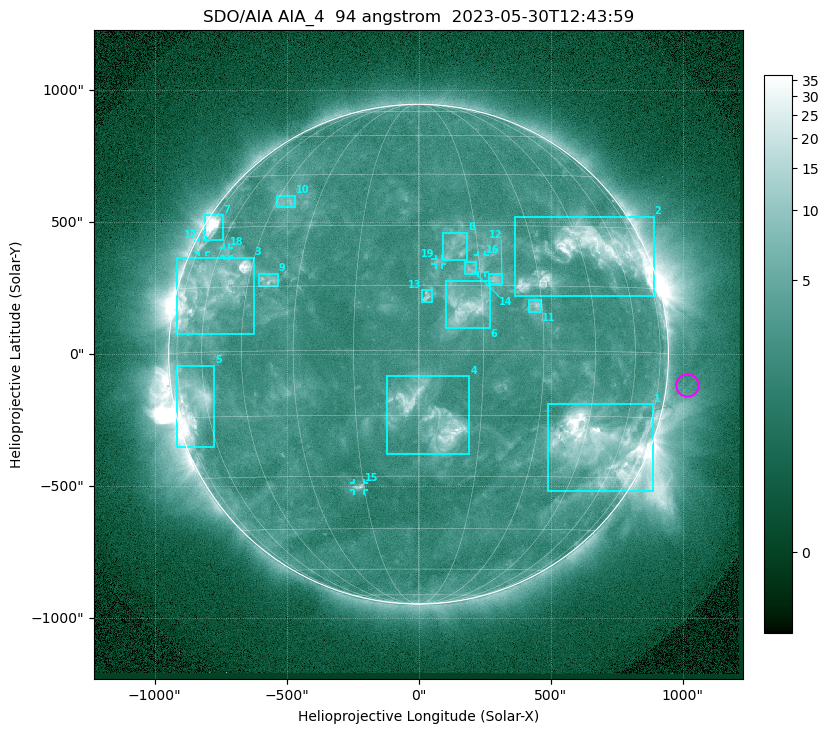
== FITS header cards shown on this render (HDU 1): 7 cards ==
TELESCOP= 'SDO/AIA '           / For AIA: SDO/AIA
INSTRUME= 'AIA_4   '           / For AIA: AIA_ATA1, AIA_ATA2, AIA_ATA3 or AIA_AT
WAVELNTH=                   94 / [angstrom] Wavelength
WAVEUNIT= 'angstrom'           / Wavelength unit: angstrom
DATE-OBS= '2023-05-30T12:43:59.130' / [ISO] Date when observation started; ISO 8
CTYPE1  = 'HPLN-TAN'           / CTYPE1: HPLN
CTYPE2  = 'HPLT-TAN'           / CTYPE2: HPLT

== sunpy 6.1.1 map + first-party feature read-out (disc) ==
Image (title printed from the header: SDO/AIA AIA_4  94 angstrom  2023-05-30T12:43:59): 1024 x 1024 px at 2.4 arcsec/px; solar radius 947 arcsec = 394 px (full disc in frame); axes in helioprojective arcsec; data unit not stated in the header (colour bar unlabelled)
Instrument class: DISC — disc imager (sunpy class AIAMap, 94 A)
Bright regions (active regions / flare kernels): reference = the median radial profile (limb darkening/brightening removed); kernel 9 px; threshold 5 sigma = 3.79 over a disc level ~2.53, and >= 1.15x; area >= 12 px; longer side >= 9 px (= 22 arcsec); searched inside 0.97 R_sun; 19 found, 19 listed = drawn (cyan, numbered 1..; 5 of them under ~33 arcsec drawn as corner ticks so the feature stays visible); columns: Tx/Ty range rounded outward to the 5 arcsec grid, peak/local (2 s.f.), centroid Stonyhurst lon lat
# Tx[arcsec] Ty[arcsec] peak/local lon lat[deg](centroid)
1 490..890 -520..-190 29 +50 -22
2 365..890 220..520 9.8 +48 +23
3 -915..-625 75..365 13 -59 +15
4 -120..195 -380..-85 8.2 +3 -16
5 -920..-775 -350..-40 12 -66 -11
6 100..270 100..275 6.6 +11 +10
7 -810..-740 435..525 15 -70 +30
8 90..185 355..460 3.3 +9 +24
9 -605..-530 255..305 4.2 -39 +17
10 -540..-465 560..600 3.4 -41 +37
11 415..465 160..210 4.6 +28 +10
12 265..320 265..305 4.3 +19 +17
13 15..50 200..245 4.4 +2 +12
14 175..220 305..350 3.6 +13 +19
15 -245..-205 -515..-490 4.3 -16 -33
16 225..255 310..375 3.5 +16 +20
17 -835..-805 385..430 3.4 -72 +25
18 -740..-715 370..405 2.8 -57 +24
19 65..90 340..360 2.8 +5 +21
Off-limb structures (1.02-1.3 R_sun): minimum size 162 px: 2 found; the strongest spans PA ~225..305 deg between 1.02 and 1.3 R_sun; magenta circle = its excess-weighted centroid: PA ~265 deg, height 1.08 R_sun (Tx ~1015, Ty ~-115 arcsec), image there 1.5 x the reference